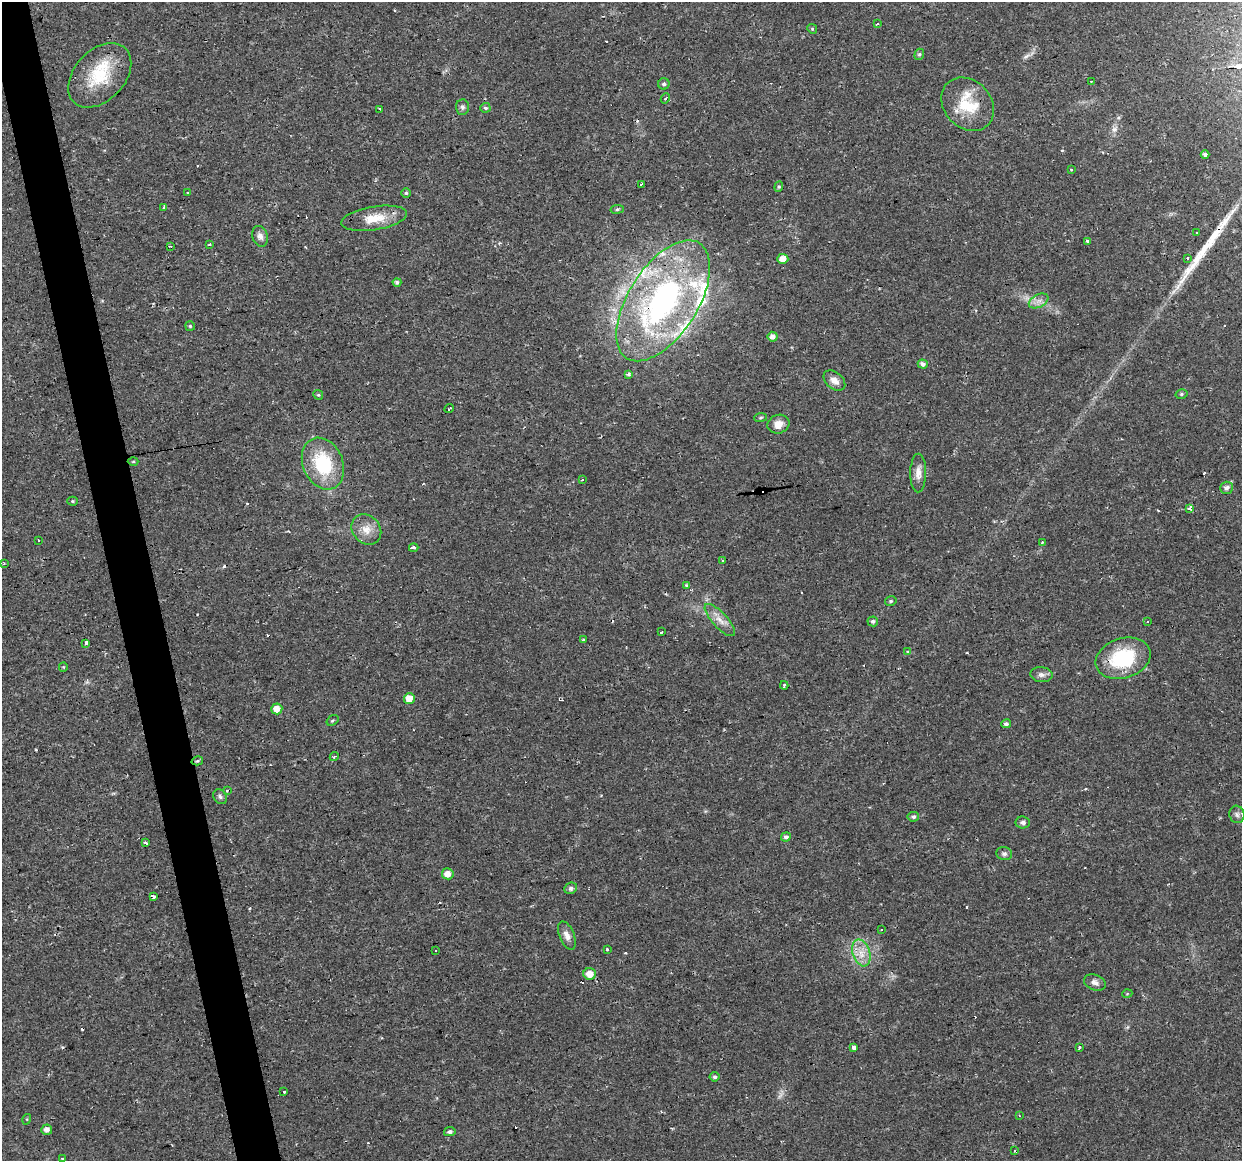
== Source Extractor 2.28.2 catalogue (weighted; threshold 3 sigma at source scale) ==
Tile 11 of 4 x 4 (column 3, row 3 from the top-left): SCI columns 2483-3722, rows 1190-2348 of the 4963 x 4744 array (HDU 1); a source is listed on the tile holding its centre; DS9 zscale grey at full resolution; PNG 1244 x 1163 px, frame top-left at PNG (2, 2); each listed source drawn as its Kron ellipse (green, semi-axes under 4 px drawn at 4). Shown black and unused: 4% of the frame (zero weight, under 2 of 3 exposures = <1% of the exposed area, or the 3 px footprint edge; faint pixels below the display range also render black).
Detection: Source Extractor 2.28.2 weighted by HDU 2 'WHT'; one run over the whole footprint, this tile lists its part. Background 0.0216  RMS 0.0031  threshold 0.0137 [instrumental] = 3 sigma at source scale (4.5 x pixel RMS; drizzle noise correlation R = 1.50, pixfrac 1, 0.0396/0.0396 arcsec/px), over >= 5 px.
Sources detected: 130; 1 too faint to see at this stretch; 17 cosmic-ray / hot-pixel residue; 2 long thin detections or spike segments (spike, bleed or trail) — neither listed nor drawn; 9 inside a brighter listed object's ellipse — not listed separately; the other 101 listed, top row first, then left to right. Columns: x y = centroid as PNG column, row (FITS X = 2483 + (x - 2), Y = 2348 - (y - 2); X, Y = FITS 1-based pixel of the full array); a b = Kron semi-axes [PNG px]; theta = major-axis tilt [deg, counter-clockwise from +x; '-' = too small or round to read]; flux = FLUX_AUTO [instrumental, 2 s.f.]
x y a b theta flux
878 24 3 3 - 2.2
812 29 5 4 - 0.43
919 54 6 4 67 0.5
100 75 37 25 47 15
1091 81 4 3 - 0.86
664 84 6 5 - 0.57
665 98 5 4 - 0.46
968 104 29 23 -46 13
462 107 7 6 - 0.81
485 108 5 5 - 0.66
380 109 4 2 - 0.6
1205 155 4 4 - 1
1071 169 3 3 - 0.76
641 184 4 3 - 5.3
779 187 5 4 - 0.42
187 192 3 3 - 0.73
406 193 4 4 - 0.45
164 207 3 3 - 1.9
617 209 7 3 7 0.47
374 218 33 11 9 6.8
1196 232 3 3 - 0.93
260 236 10 7 -71 1.5
1087 241 4 3 - 0.81
209 245 3 3 - 0.52
170 246 3 2 - 0.29
1188 258 3 2 - 0.57
783 259 5 5 - 2.9
397 282 4 4 - 0.86
663 301 68 34 58 82
1039 301 10 6 26 1.6
190 326 5 5 - 0.45
773 337 5 5 - 1.6
923 364 5 4 - 1.2
628 374 4 3 - 1.3
834 381 12 8 -40 2.1
1181 394 6 4 16 0.47
318 395 5 4 - 0.37
449 409 5 2 - 0.83
761 417 6 4 7 0.44
778 424 11 9 17 2.8
133 461 5 3 - 0.33
323 464 27 20 -67 18
918 473 19 8 89 2.6
582 480 3 2 - 0.55
1226 488 6 6 - 1.2
72 501 5 4 - 0.38
1190 509 3 3 - 37
366 529 16 13 -49 3.8
38 540 3 2 - 0.32
1042 542 4 3 - 0.27
414 548 5 3 - 1.9
722 560 3 3 - 5
4 564 3 2 - 0.31
686 585 3 3 - 0.38
891 601 6 4 15 0.53
720 620 21 7 -47 2.9
873 621 5 5 - 0.72
1148 622 3 3 - 0.64
661 632 3 2 - 1.1
583 640 3 3 - 0.65
86 643 3 3 - 1.6
908 651 4 3 - 0.5
1123 658 28 20 18 20
63 667 4 4 - 0.28
1041 675 11 7 -6 1.3
784 685 4 2 - 0.48
409 698 5 5 - 4.1
277 709 5 5 - 2.8
332 720 6 4 34 0.45
1006 724 5 4 - 0.67
334 757 5 3 - 0.38
197 761 6 4 17 0.49
227 790 4 3 - 0.63
220 797 8 6 -57 0.85
1237 814 9 7 -73 1.1
913 817 6 5 - 0.67
1023 822 7 6 - 1
786 837 5 4 - 0.8
145 842 4 3 - 1.6
1004 854 8 6 -12 0.92
448 874 6 5 - 2.4
571 888 6 5 - 0.96
154 897 4 3 - 1.9
881 930 3 3 - 0.74
567 935 15 7 -67 2
607 949 4 3 - 0.33
435 951 3 3 - 1.2
861 953 14 8 -72 3.4
590 974 6 5 - 3.1
1095 982 11 7 -22 1.5
1127 994 5 3 - 0.26
854 1047 4 3 - 6.5
1080 1048 4 3 - 0.98
715 1077 5 4 - 0.56
284 1092 3 3 - 1.1
1019 1116 3 3 - 0.24
27 1119 5 3 - 0.26
47 1130 5 5 - 1.4
450 1132 6 4 11 0.76
1015 1150 4 2 - 0.42
62 1159 3 3 - 0.41
Overlapping masked pixels (flux is a lower limit): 2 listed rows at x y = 663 301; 590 974